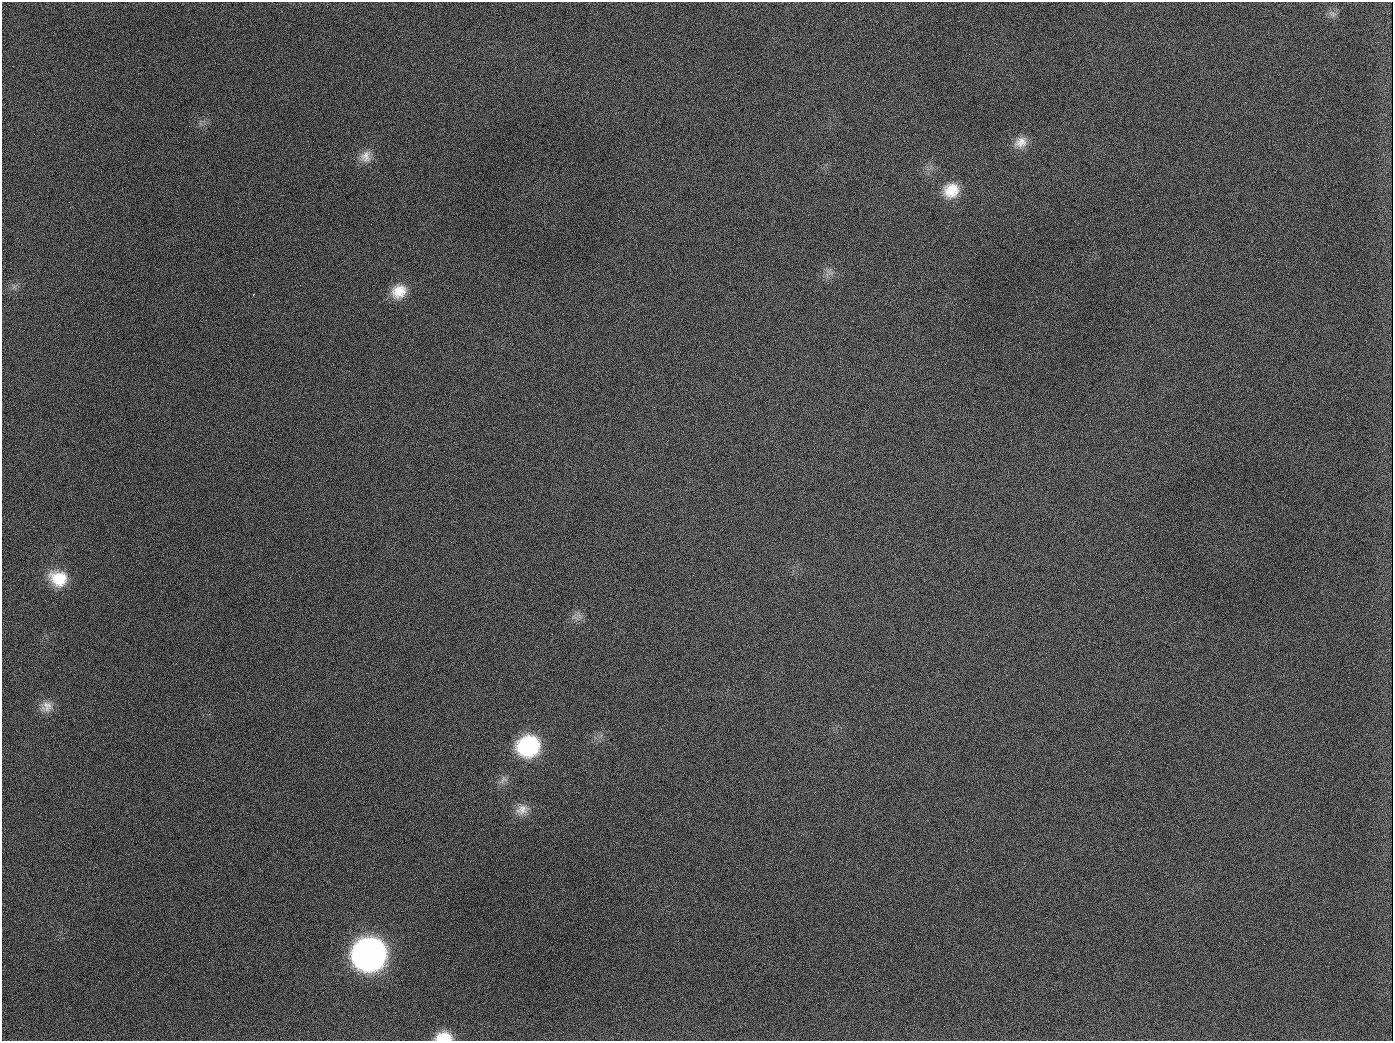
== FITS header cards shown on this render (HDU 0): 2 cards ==
NAXIS1  =                 1391
NAXIS2  =                 1039

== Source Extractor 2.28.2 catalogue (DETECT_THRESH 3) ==
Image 1391 x 1039 px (HDU 0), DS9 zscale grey, 1 PNG px = 1 image px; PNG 1395 x 1043 px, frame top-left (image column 1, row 1039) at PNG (2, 2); no overlay
Background 1690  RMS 74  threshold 222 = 3 sigma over >= 5 px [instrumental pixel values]
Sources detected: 16; all 16 listed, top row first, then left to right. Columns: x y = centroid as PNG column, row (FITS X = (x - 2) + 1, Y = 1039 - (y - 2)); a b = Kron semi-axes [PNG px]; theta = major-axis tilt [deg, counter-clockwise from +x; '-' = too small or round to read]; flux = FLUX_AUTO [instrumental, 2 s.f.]
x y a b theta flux
1333 14 9 6 -70 1.9e+04
189 126 2 2 - 7.2e+03
1021 142 18 14 27 6.2e+04
366 157 17 15 79 6.0e+04
951 190 19 17 38 1.2e+05
399 291 19 17 33 1.1e+05
654 407 3 3 - 4.8e+03
58 578 21 18 -27 1.6e+05
575 617 12 4 -22 1.9e+04
47 707 17 14 39 5.5e+04
528 746 20 18 19 5.4e+05
503 780 13 8 44 2.8e+04
522 809 18 13 20 6.0e+04
369 954 21 19 21 3.8e+06
944 1026 2 2 - 4.6e+03
444 1037 19 11 2 1.1e+05
At the frame edge (FLAGS 8, measured only in part): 1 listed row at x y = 444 1037